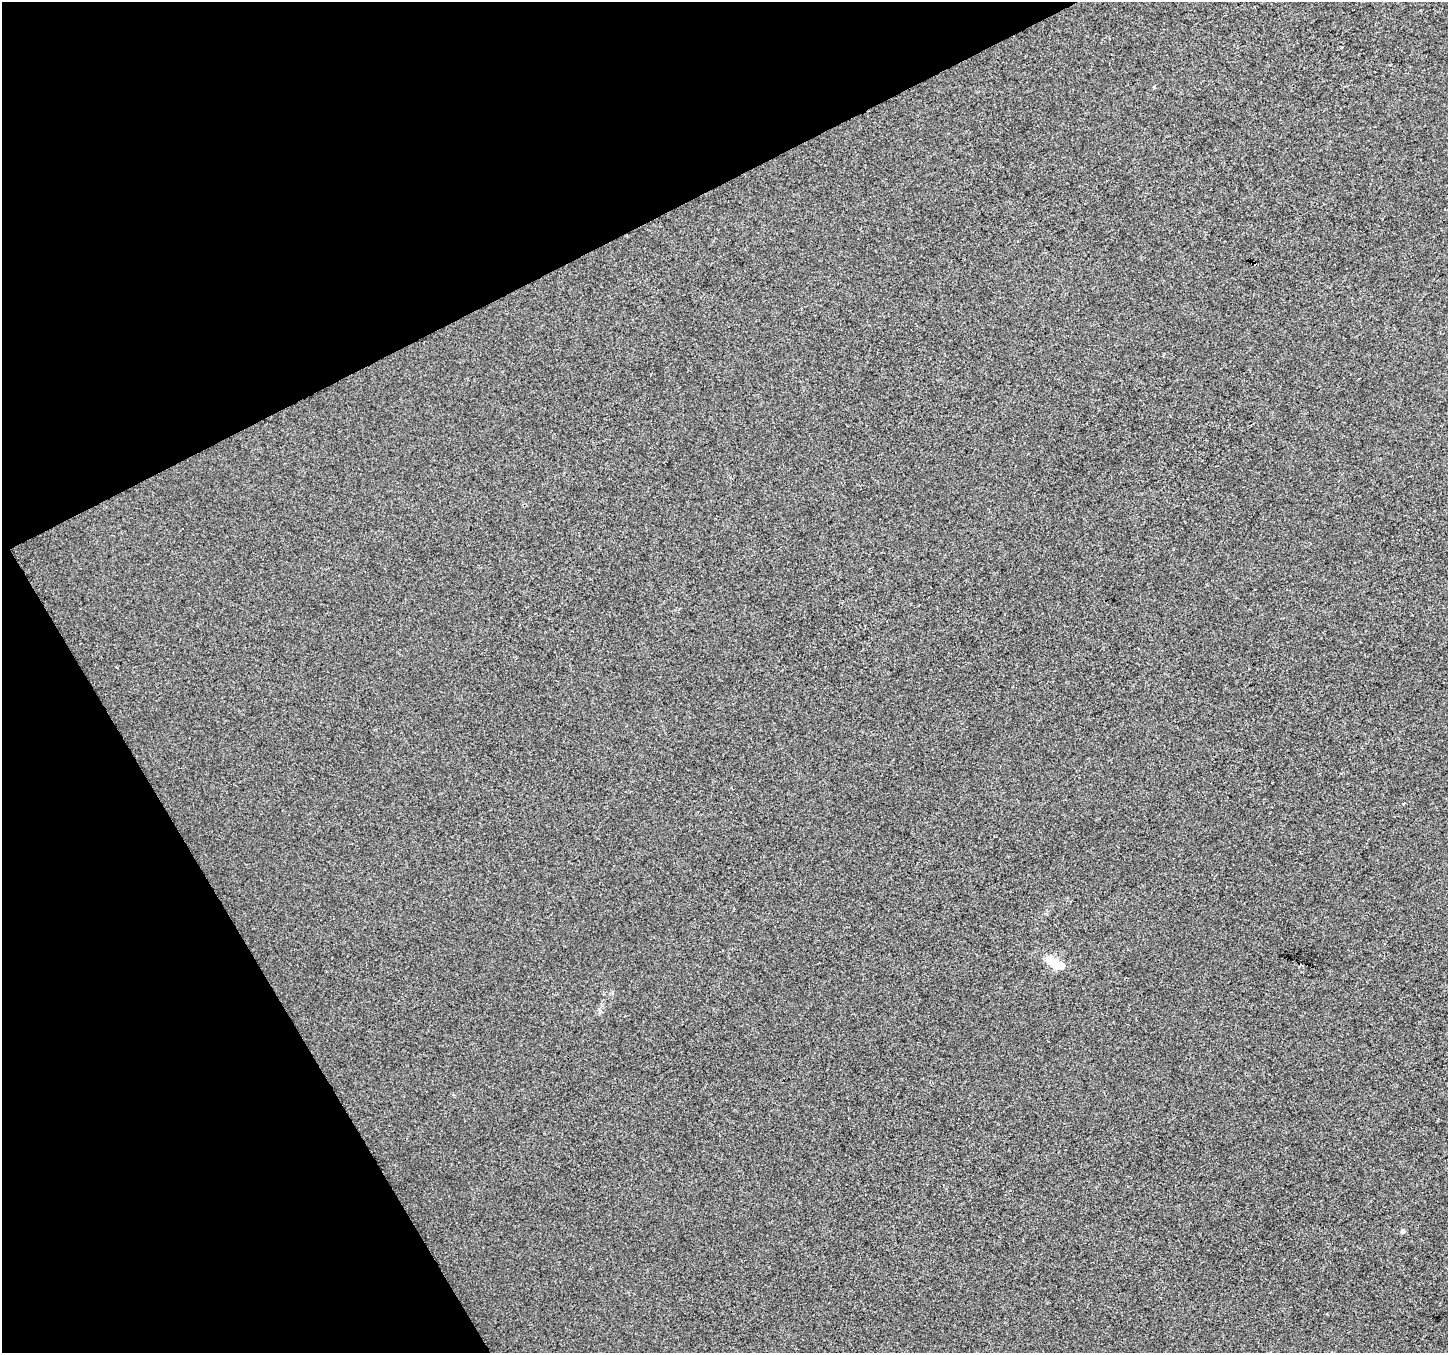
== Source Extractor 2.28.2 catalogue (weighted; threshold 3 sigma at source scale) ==
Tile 5 of 4 x 4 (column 1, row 2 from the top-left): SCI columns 3-1448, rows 2867-4217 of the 5787 x 5673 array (HDU 1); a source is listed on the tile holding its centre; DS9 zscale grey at full resolution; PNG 1450 x 1355 px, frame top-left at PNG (2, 2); no overlay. Shown black and unused: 25% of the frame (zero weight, under 2 of 3 exposures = <1% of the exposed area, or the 3 px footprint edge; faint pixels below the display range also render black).
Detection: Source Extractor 2.28.2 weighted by HDU 2 'WHT'; one run over the whole footprint, this tile lists its part. Background -4.23e-04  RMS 0.0056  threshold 0.0253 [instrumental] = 3 sigma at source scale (4.5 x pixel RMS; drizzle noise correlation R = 1.50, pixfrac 1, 0.0396/0.0396 arcsec/px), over >= 5 px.
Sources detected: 7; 1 inside a brighter object's white glare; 1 cosmic-ray / hot-pixel residue — not listed; the other 5 listed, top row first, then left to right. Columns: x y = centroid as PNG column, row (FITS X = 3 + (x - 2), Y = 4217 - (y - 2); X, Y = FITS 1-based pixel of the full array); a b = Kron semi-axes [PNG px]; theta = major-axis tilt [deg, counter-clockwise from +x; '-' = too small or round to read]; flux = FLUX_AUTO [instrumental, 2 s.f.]
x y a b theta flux
1154 87 3 3 - 0.94
1403 804 3 3 - 0.54
1051 961 18 12 -31 9.3
600 1012 7 4 46 1
1403 1231 6 5 - 1.5